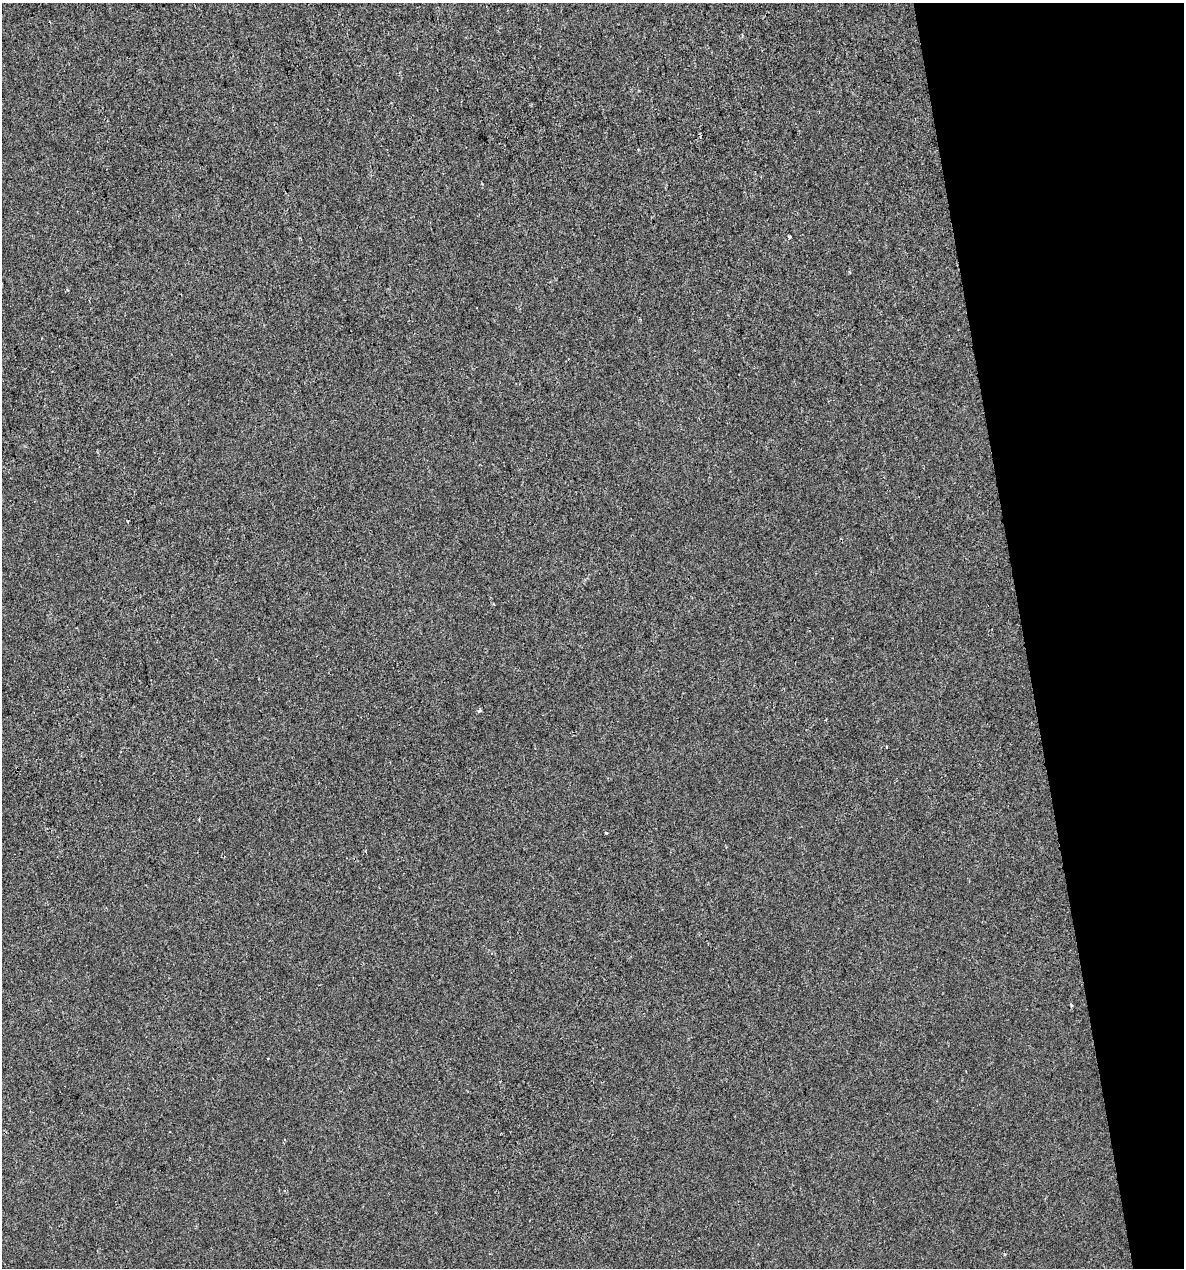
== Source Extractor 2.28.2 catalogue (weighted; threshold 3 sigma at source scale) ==
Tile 12 of 4 x 4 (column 4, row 3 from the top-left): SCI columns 3585-4766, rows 1267-2532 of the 4854 x 5064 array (HDU 1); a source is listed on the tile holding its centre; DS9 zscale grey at full resolution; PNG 1186 x 1270 px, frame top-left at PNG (2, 3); no overlay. Shown black and unused: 14% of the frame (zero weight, under 2 of 3 exposures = <1% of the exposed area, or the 3 px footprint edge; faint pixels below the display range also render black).
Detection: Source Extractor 2.28.2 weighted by HDU 2 'WHT'; one run over the whole footprint, this tile lists its part. Background -3.12e-04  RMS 0.0042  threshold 0.0188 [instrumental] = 3 sigma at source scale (4.5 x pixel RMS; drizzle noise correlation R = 1.50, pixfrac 1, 0.0396/0.0396 arcsec/px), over >= 5 px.
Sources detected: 5; all 5 listed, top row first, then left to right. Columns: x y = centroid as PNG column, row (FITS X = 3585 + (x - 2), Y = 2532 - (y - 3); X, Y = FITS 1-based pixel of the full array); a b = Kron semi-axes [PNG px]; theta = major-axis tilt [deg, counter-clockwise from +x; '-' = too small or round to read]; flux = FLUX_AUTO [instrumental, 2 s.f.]
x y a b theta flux
790 237 4 3 - 2.3
479 711 4 3 - 1.1
886 747 3 3 - 0.49
606 833 3 3 - 1.3
1071 1005 3 3 - 0.51